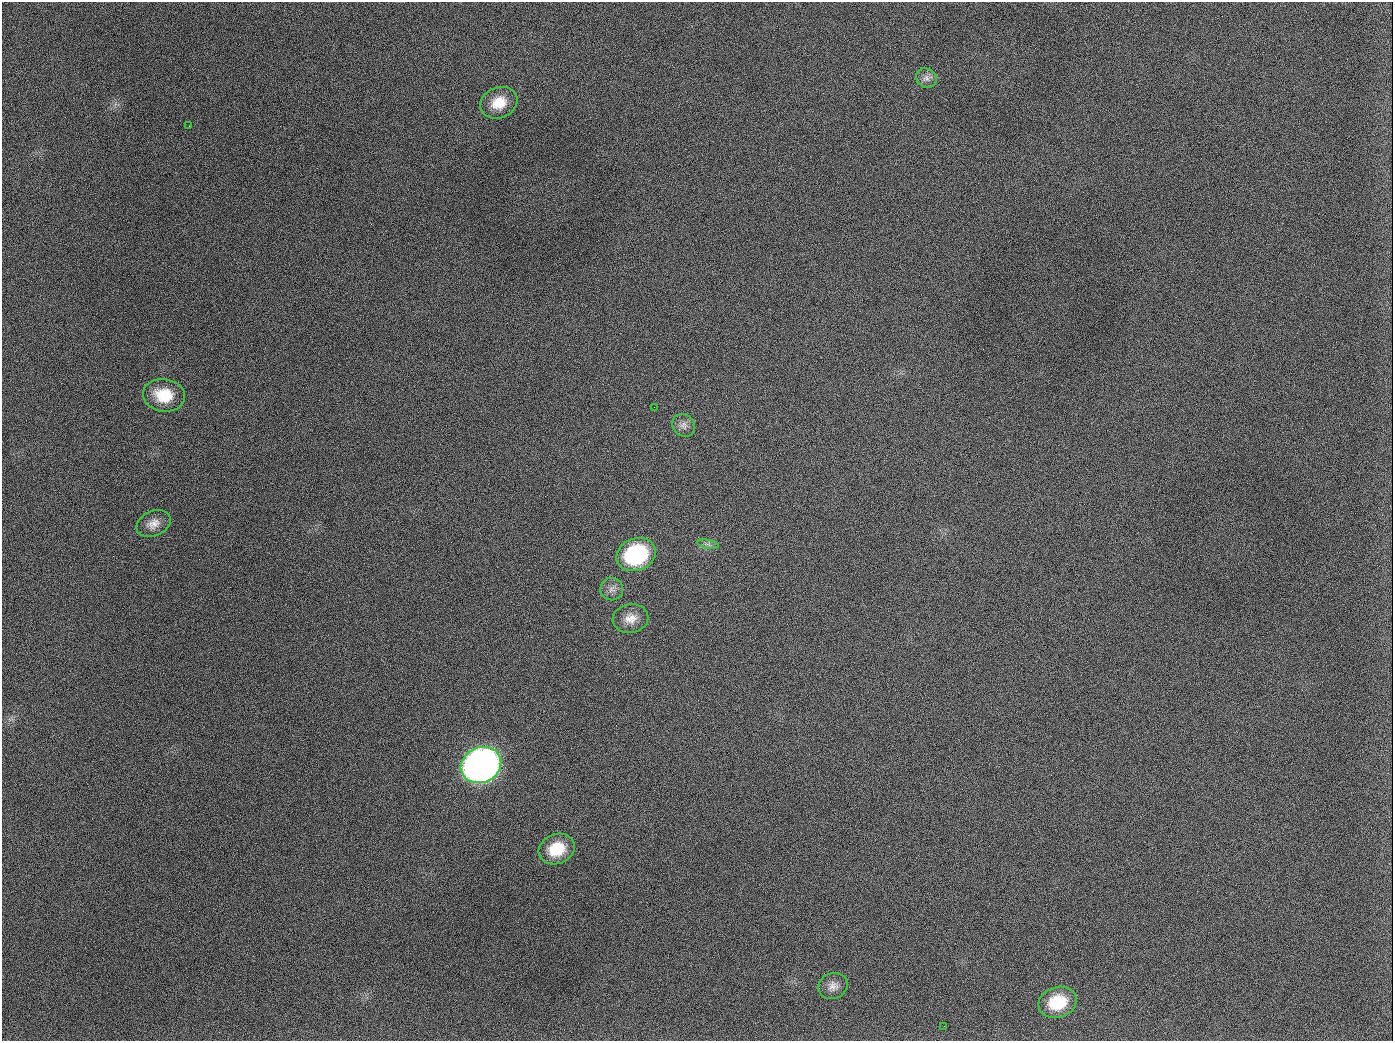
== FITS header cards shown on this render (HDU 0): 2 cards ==
NAXIS1  =                 1391
NAXIS2  =                 1039

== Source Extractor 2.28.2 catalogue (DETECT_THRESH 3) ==
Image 1391 x 1039 px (HDU 0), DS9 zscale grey, 1 PNG px = 1 image px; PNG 1395 x 1043 px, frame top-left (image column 1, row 1039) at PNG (2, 2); each listed source drawn as its Kron ellipse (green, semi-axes under 4 px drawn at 4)
Background 1710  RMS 74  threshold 223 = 3 sigma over >= 5 px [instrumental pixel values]
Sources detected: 16; all 16 listed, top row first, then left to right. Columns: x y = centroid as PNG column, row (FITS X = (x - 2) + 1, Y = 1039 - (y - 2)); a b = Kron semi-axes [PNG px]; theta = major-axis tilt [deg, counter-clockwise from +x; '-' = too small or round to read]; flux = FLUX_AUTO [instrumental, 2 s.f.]
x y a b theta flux
926 78 11 9 -32 2.8e+04
499 103 19 15 24 1.1e+05
189 126 2 2 - 6.6e+03
164 395 21 16 -9 1.5e+05
654 407 2 2 - 3.2e+03
684 425 12 10 -44 3.1e+04
153 524 18 12 24 5.0e+04
708 544 11 3 -11 1.2e+04
636 555 20 16 22 5.1e+05
612 589 11 11 - 3.1e+04
630 618 18 14 10 6.3e+04
481 765 21 17 25 3.6e+06
557 849 18 15 22 1.5e+05
833 986 15 13 23 4.1e+04
1057 1002 19 15 18 1.9e+05
944 1026 3 2 - 4.9e+03